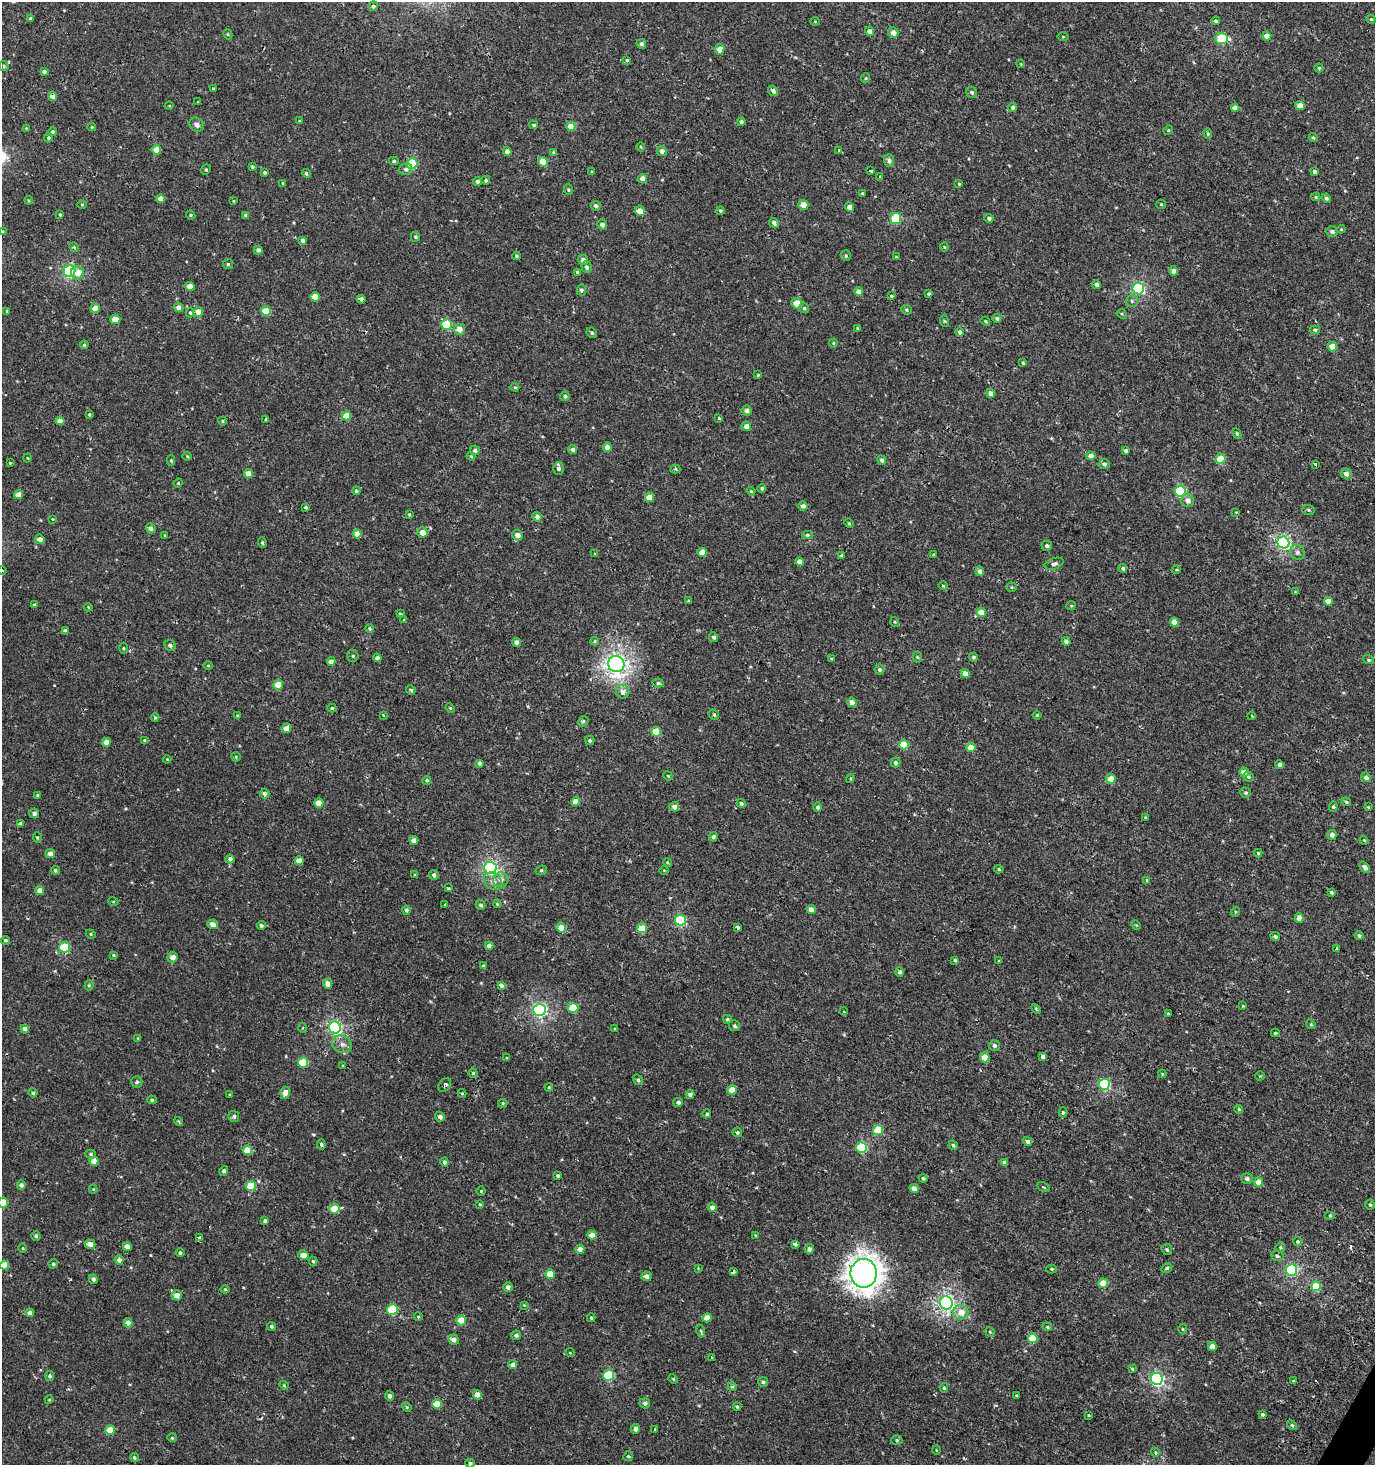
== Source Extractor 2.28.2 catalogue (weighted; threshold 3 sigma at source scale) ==
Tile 6 of 4 x 4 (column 2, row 2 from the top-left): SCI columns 1668-3040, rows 2929-4391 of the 5973 x 5886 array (HDU 1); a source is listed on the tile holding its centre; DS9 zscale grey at full resolution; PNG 1377 x 1467 px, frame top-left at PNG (2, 2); each listed source drawn as its Kron ellipse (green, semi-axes under 4 px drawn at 4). Shown black and unused: <1% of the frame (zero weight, under 2 of 3 exposures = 2% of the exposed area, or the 3 px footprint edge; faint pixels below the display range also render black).
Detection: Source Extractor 2.28.2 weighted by HDU 2 'WHT'; one run over the whole footprint, this tile lists its part. Background 6.87e-04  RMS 0.0025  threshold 0.0115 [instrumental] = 3 sigma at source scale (4.5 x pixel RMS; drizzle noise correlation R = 1.50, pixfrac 1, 0.0396/0.0396 arcsec/px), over >= 5 px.
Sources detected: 505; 2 cosmic-ray / hot-pixel residue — neither listed nor drawn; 1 inside a brighter listed object's ellipse — not listed separately; of the other 502, all 500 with FLUX_AUTO >= 0.175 (the completeness limit of this list) listed and drawn (2 fainter detections not listed), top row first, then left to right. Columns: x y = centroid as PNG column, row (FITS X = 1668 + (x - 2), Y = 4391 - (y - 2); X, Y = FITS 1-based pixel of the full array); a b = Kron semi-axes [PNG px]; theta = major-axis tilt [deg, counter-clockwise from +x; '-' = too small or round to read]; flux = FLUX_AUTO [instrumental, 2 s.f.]
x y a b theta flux
373 6 5 5 - 0.64
30 19 4 4 - 0.46
1371 19 4 3 - 0.26
815 21 4 3 - 0.18
1215 21 4 4 - 0.51
869 31 4 4 - 1.2
893 33 5 5 - 1.7
228 34 6 4 -61 0.3
1267 36 4 4 - 2.2
1063 37 5 3 - 0.23
1222 39 6 5 - 14
641 44 5 4 - 0.67
720 49 5 4 - 2.8
627 60 4 3 - 0.31
1021 64 4 3 - 0.2
4 66 5 4 - 0.37
1319 68 4 4 - 0.38
44 72 4 3 - 0.73
866 78 4 4 - 0.28
213 88 3 3 - 0.33
773 91 5 4 - 1
972 92 6 5 - 0.51
52 96 5 4 - 1.2
198 102 3 3 - 0.19
1300 105 5 4 - 2.3
169 106 4 3 - 0.2
1013 107 4 4 - 0.58
1235 108 4 4 - 1.5
299 121 3 3 - 0.2
741 122 4 4 - 0.61
196 125 8 6 -42 1.1
533 125 5 4 - 0.33
571 126 5 4 - 4.1
92 127 4 4 - 0.24
26 128 4 3 - 0.19
1168 130 5 4 - 0.27
52 132 4 4 - 0.5
1208 134 5 4 - 0.33
1313 137 5 4 - 0.42
48 138 4 4 - 0.39
641 147 4 3 - 0.23
156 150 5 4 - 2.6
839 150 3 3 - 4.7
507 151 4 4 - 1.4
662 151 5 5 - 1.3
553 152 4 4 - 0.26
889 160 6 5 - 0.83
394 161 5 4 - 0.36
543 162 5 4 - 5.3
412 164 5 5 - 15
252 167 3 3 - 0.78
406 169 6 6 - 0.78
206 170 5 4 - 0.35
871 171 4 3 - 1.7
1314 171 3 3 - 0.65
265 172 4 3 - 0.43
592 172 4 3 - 0.23
306 173 5 4 - 0.44
880 177 4 3 - 0.34
642 178 4 4 - 1.5
486 180 4 4 - 0.46
477 181 4 4 - 0.78
283 183 4 3 - 0.21
959 184 4 3 - 0.27
568 190 5 4 - 0.33
862 193 4 3 - 0.28
1316 197 4 4 - 0.33
1326 198 5 4 - 0.58
160 199 4 4 - 1.8
29 200 4 3 - 0.26
233 201 4 2 - 0.18
82 204 5 3 - 0.23
1161 204 5 4 - 0.32
803 205 5 5 - 2.8
596 206 5 4 - 0.75
849 207 5 4 - 1.8
640 211 5 4 - 3.2
720 211 4 4 - 0.39
60 215 3 3 - 0.29
191 215 5 3 - 0.33
246 215 4 4 - 0.91
896 218 5 5 - 13
989 218 4 4 - 0.61
774 223 5 4 - 0.79
602 224 5 4 - 0.96
1341 229 4 4 - 0.27
1332 231 6 5 - 0.67
2 232 4 3 - 0.29
415 237 5 4 - 0.4
302 240 4 3 - 0.79
74 247 5 4 - 0.29
944 247 4 4 - 0.23
258 250 4 4 - 0.89
516 256 4 3 - 0.33
846 256 5 5 - 0.43
896 257 3 3 - 0.19
583 260 5 5 - 1.1
228 264 5 5 - 0.34
587 267 6 5 - 0.7
69 271 6 6 - 27
1173 271 5 4 - 1.6
577 272 4 3 - 0.4
78 273 6 6 - 2.5
1096 284 4 4 - 0.94
190 286 4 4 - 2.9
1138 288 6 5 - 28
581 290 5 5 - 0.59
859 292 4 4 - 2.1
928 294 4 4 - 0.37
891 296 4 3 - 0.37
315 297 5 4 - 3.1
361 299 4 3 - 1.5
1132 301 6 5 - 0.5
797 303 5 5 - 3.7
179 307 4 4 - 1.6
95 308 5 5 - 2.4
804 308 5 5 - 0.37
906 310 5 4 - 0.4
7 311 3 3 - 0.31
266 311 5 5 - 5.8
198 312 5 5 - 2.5
190 313 4 4 - 0.38
1122 314 5 4 - 0.32
997 318 4 4 - 0.56
115 319 5 4 - 4.1
944 321 6 4 -71 0.3
985 321 5 4 - 0.35
446 324 5 5 - 12
857 328 4 3 - 0.24
459 329 5 5 - 2.1
1315 330 5 4 - 0.54
960 332 4 4 - 0.66
592 333 5 5 - 0.48
833 343 4 4 - 0.3
84 345 4 4 - 0.36
1332 347 5 4 - 3.2
1023 363 4 3 - 0.32
758 375 4 3 - 0.26
515 387 4 4 - 0.32
991 393 4 4 - 1.7
565 396 5 4 - 0.5
747 410 5 5 - 1.1
89 414 4 3 - 0.3
346 416 4 4 - 3.9
719 418 3 3 - 0.32
266 419 3 3 - 0.35
60 421 4 4 - 1.9
222 421 4 4 - 0.3
746 426 5 4 - 1.6
1237 434 5 4 - 0.35
607 447 4 4 - 2.2
572 449 5 4 - 0.65
475 450 5 4 - 0.77
1126 450 4 4 - 0.64
187 456 4 4 - 0.31
471 456 4 4 - 0.26
1091 456 4 4 - 1.8
28 458 4 3 - 0.19
1221 459 5 5 - 5
171 460 5 4 - 0.3
882 460 5 4 - 0.7
10 463 3 3 - 0.22
1104 464 5 5 - 0.63
1315 464 4 3 - 3.1
558 469 6 5 - 0.74
675 469 5 4 - 0.31
248 474 4 4 - 2.4
1346 474 5 5 - 1.3
178 483 5 4 - 0.24
762 488 4 4 - 0.59
356 491 4 4 - 0.45
751 491 4 4 - 0.34
1180 491 5 5 - 16
18 495 4 4 - 2.3
649 497 4 4 - 2.6
1188 501 6 6 - 1.4
803 506 4 4 - 1.1
305 507 4 4 - 0.44
1309 510 6 5 - 0.45
1236 512 4 3 - 0.17
409 514 4 3 - 0.27
537 517 5 4 - 1.3
53 519 3 3 - 0.2
849 523 5 4 - 0.31
151 528 5 4 - 1
422 532 5 5 - 2.4
357 534 4 4 - 2.6
165 535 4 3 - 0.26
517 535 5 5 - 1.6
807 535 5 4 - 0.5
40 539 5 4 - 1.5
1283 542 6 6 - 38
262 543 5 4 - 0.39
1047 546 5 5 - 0.65
702 552 4 4 - 2.7
1298 552 8 7 - 0.92
595 554 3 3 - 0.19
934 554 4 3 - 0.21
842 556 4 3 - 0.55
800 562 4 4 - 1.6
1054 564 10 5 18 0.75
1123 568 4 4 - 0.65
1176 570 5 3 - 0.23
2 571 4 3 - 0.3
980 571 5 4 - 1.4
943 586 5 3 - 0.28
1012 587 5 4 - 0.31
1295 592 4 3 - 0.2
688 601 4 3 - 0.33
1328 601 4 4 - 3.3
34 605 4 4 - 0.44
1071 606 4 4 - 0.3
88 607 4 4 - 0.23
981 612 5 4 - 3.2
400 614 4 3 - 0.23
404 620 4 2 - 0.18
895 622 5 3 - 0.24
1174 622 4 4 - 2.1
370 628 4 4 - 0.41
65 631 4 4 - 0.83
714 637 5 4 - 0.57
595 641 4 4 - 0.26
1066 641 4 4 - 0.89
517 642 4 4 - 1.3
170 645 6 5 - 0.8
123 648 5 3 - 0.26
353 656 6 5 - 0.45
917 657 5 5 - 0.35
973 657 4 4 - 0.52
377 658 4 4 - 1
832 659 4 3 - 0.25
1368 660 6 4 -20 0.32
331 661 4 4 - 1.3
616 664 8 8 - 100
208 666 5 3 - 0.22
879 669 5 5 - 0.61
965 674 4 4 - 1.7
658 683 5 4 - 0.42
278 685 5 4 - 3.7
411 690 5 4 - 0.49
623 692 7 6 - 1.5
852 702 5 4 - 1.8
332 708 4 3 - 0.45
450 708 5 4 - 0.3
237 715 4 3 - 0.27
383 715 4 3 - 0.18
714 715 5 5 - 0.51
1037 715 4 4 - 0.25
1252 716 4 3 - 0.23
155 717 4 4 - 0.3
583 721 5 4 - 0.38
286 728 5 4 - 2.1
656 732 5 5 - 6.8
145 740 4 4 - 0.69
590 741 4 4 - 0.55
106 742 4 4 - 1.8
904 745 5 4 - 7
971 747 4 4 - 3.8
236 757 5 4 - 0.28
167 759 4 3 - 0.24
895 762 5 4 - 0.68
479 763 4 3 - 0.59
1279 765 4 4 - 0.92
1244 772 5 4 - 1.7
668 776 5 4 - 0.3
1248 777 5 5 - 0.42
1366 777 5 4 - 0.87
850 778 5 3 - 0.27
1111 779 5 4 - 3.1
427 780 4 4 - 0.42
1246 793 5 5 - 0.44
264 794 5 5 - 0.96
37 795 4 3 - 0.32
576 801 4 4 - 2.6
1346 802 5 3 - 0.32
319 803 4 4 - 3.4
741 803 4 4 - 0.54
674 807 5 4 - 1.6
818 807 4 4 - 0.62
1333 807 5 4 - 0.39
1368 807 4 3 - 0.25
34 813 5 5 - 0.86
1145 817 4 3 - 0.19
20 824 4 4 - 1.2
1332 835 5 4 - 1.3
37 837 5 4 - 0.37
713 837 4 4 - 0.52
414 840 4 4 - 1.7
1364 840 4 3 - 0.26
50 853 5 4 - 1.5
1258 853 4 4 - 0.3
230 859 4 4 - 0.93
299 861 4 4 - 2.4
667 862 4 3 - 0.23
1365 867 6 4 -50 0.94
490 868 6 6 - 43
999 869 5 4 - 0.37
55 870 5 4 - 0.49
541 870 6 4 23 0.4
664 870 5 3 - 0.22
415 875 3 3 - 0.26
434 875 5 4 - 0.8
501 880 7 7 - 1.6
1146 880 3 3 - 0.35
493 881 10 8 -41 1.5
448 888 3 3 - 0.33
40 890 4 4 - 1.7
1331 892 4 3 - 0.48
113 901 5 3 - 0.21
497 904 4 3 - 0.29
445 905 3 2 - 0.26
481 905 5 4 - 0.56
406 910 4 4 - 0.65
811 910 4 4 - 1.7
1235 912 5 3 - 0.23
1299 918 4 4 - 2.3
680 920 5 5 - 14
213 924 5 4 - 2.1
261 925 4 4 - 0.52
1136 925 5 4 - 0.22
737 927 4 3 - 0.83
561 928 5 4 - 2.9
642 928 5 5 - 5.2
91 934 5 4 - 0.35
1275 936 5 4 - 0.6
1359 936 4 4 - 0.6
5 940 4 4 - 0.54
489 946 4 4 - 2
65 948 5 5 - 12
1337 948 3 3 - 0.38
113 955 4 3 - 0.33
172 957 5 5 - 1.8
955 960 4 3 - 0.39
999 961 3 3 - 0.22
483 966 4 3 - 0.57
900 972 4 4 - 0.62
328 984 5 4 - 1.9
89 985 5 4 - 0.37
501 985 4 4 - 0.83
1243 1006 4 3 - 0.2
573 1008 5 5 - 8
1036 1009 6 3 -46 0.31
539 1010 6 6 - 43
844 1011 4 3 - 0.3
1168 1014 3 3 - 0.74
727 1019 4 4 - 0.41
1311 1024 5 4 - 0.36
735 1026 5 5 - 0.48
335 1027 6 6 - 37
303 1028 5 3 - 0.22
25 1029 4 4 - 1.3
615 1029 3 3 - 0.24
1275 1033 4 3 - 0.29
138 1038 3 3 - 0.19
342 1044 10 8 -28 1.6
994 1045 5 5 - 0.8
985 1057 5 4 - 4.1
1043 1057 4 4 - 1.1
507 1058 3 3 - 0.26
303 1062 5 5 - 9.3
343 1065 4 3 - 0.21
473 1073 4 4 - 0.42
1162 1074 4 3 - 0.25
1260 1076 4 4 - 0.24
638 1080 5 4 - 0.62
137 1082 6 5 - 0.59
1104 1084 5 5 - 19
445 1085 7 5 57 0.73
549 1087 4 4 - 0.25
732 1090 4 4 - 3.7
33 1093 5 4 - 0.47
285 1093 6 5 - 1.7
462 1093 4 4 - 0.28
230 1095 4 3 - 0.33
690 1095 4 4 - 1.1
152 1100 5 4 - 0.42
678 1102 5 4 - 0.65
503 1103 5 4 - 0.33
1239 1109 4 4 - 0.36
1063 1112 5 4 - 0.38
707 1114 4 4 - 0.35
234 1116 5 5 - 0.6
440 1117 5 4 - 1.1
179 1121 4 3 - 0.29
878 1130 5 5 - 6.9
737 1132 5 4 - 0.36
1028 1141 4 4 - 0.97
321 1145 5 4 - 0.39
953 1145 5 4 - 0.47
861 1147 5 5 - 15
247 1150 5 4 - 4.4
90 1154 5 4 - 0.38
94 1161 4 4 - 3
444 1162 4 4 - 0.79
1004 1163 4 4 - 0.91
224 1171 5 4 - 0.58
558 1176 4 4 - 0.5
923 1178 4 4 - 0.48
1247 1178 6 5 - 0.58
1258 1182 4 4 - 2.9
21 1185 4 4 - 0.88
251 1186 5 5 - 8.7
1043 1187 7 3 -26 0.33
914 1188 5 4 - 1.4
93 1189 4 4 - 0.25
481 1191 4 4 - 0.33
3 1203 5 5 - 6.4
480 1204 3 3 - 0.26
1370 1205 5 4 - 0.34
712 1207 4 4 - 1.3
334 1209 5 5 - 4.8
1330 1215 5 3 - 0.24
265 1221 4 4 - 0.56
592 1235 5 4 - 1.9
755 1235 3 3 - 0.18
36 1236 5 4 - 0.62
199 1237 4 3 - 1.4
1298 1241 4 4 - 0.42
90 1244 5 4 - 1.8
795 1244 4 3 - 1.4
127 1247 4 4 - 2.1
1280 1247 5 4 - 0.34
23 1248 5 3 - 0.24
580 1249 4 4 - 1.6
809 1249 5 4 - 0.81
1167 1249 6 5 - 0.51
180 1253 4 4 - 0.52
303 1255 5 4 - 2.3
1277 1256 6 5 - 0.44
119 1260 4 4 - 1.2
313 1261 5 4 - 0.42
53 1264 5 4 - 0.5
4 1265 5 4 - 4.5
698 1268 4 4 - 0.22
1167 1268 6 4 28 0.41
1052 1269 5 4 - 0.3
1291 1270 6 5 - 24
733 1272 4 3 - 0.97
864 1273 14 13 - 260
550 1274 5 4 - 4.6
647 1276 5 4 - 1.1
93 1279 5 4 - 0.83
1103 1283 5 4 - 5
1316 1286 5 5 - 6.9
508 1287 4 4 - 1.1
225 1289 4 4 - 0.26
177 1295 5 5 - 1.9
946 1303 6 6 - 63
524 1305 4 3 - 0.18
392 1309 5 5 - 12
961 1312 7 7 - 2.9
30 1313 4 4 - 1.8
418 1317 4 3 - 0.21
591 1318 4 4 - 0.34
707 1318 4 4 - 3.1
461 1320 5 5 - 3.5
128 1323 4 4 - 1.5
271 1326 5 4 - 0.47
1047 1327 5 4 - 0.29
1182 1329 5 3 - 0.25
701 1331 6 4 -71 0.41
990 1332 5 4 - 0.29
516 1335 5 4 - 0.74
1033 1338 5 5 - 5.9
453 1340 5 5 - 1.4
1212 1346 5 4 - 2
570 1353 4 3 - 0.2
712 1358 4 3 - 1.1
513 1365 4 4 - 1.3
1132 1369 4 3 - 0.37
609 1375 5 5 - 12
50 1376 5 4 - 0.6
673 1379 5 4 - 0.26
1157 1379 6 6 - 39
1293 1381 4 3 - 0.28
763 1382 5 4 - 0.55
284 1385 4 4 - 0.28
732 1387 4 4 - 0.32
944 1388 5 4 - 0.37
477 1395 4 4 - 2.7
390 1396 4 4 - 0.96
1017 1396 4 3 - 0.63
49 1400 4 4 - 0.24
645 1403 5 5 - 0.7
437 1404 5 4 - 4
407 1407 5 4 - 0.32
737 1407 4 3 - 0.3
1262 1414 4 4 - 0.48
1088 1415 4 3 - 0.25
1292 1425 5 4 - 0.39
635 1429 5 4 - 1
655 1429 3 3 - 0.19
110 1430 5 4 - 4.6
172 1438 4 4 - 0.32
897 1440 5 5 - 0.45
936 1450 4 3 - 0.19
1155 1452 4 4 - 0.56
628 1456 5 4 - 0.34
134 1457 5 4 - 0.43
470 1463 4 4 - 0.43
Overlapping masked pixels (flux is a lower limit): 4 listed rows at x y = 52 96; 737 927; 733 1272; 864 1273
Isophote crosses this tile's border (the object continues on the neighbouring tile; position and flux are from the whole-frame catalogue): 5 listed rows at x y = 2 232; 2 571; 3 1203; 4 1265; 470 1463